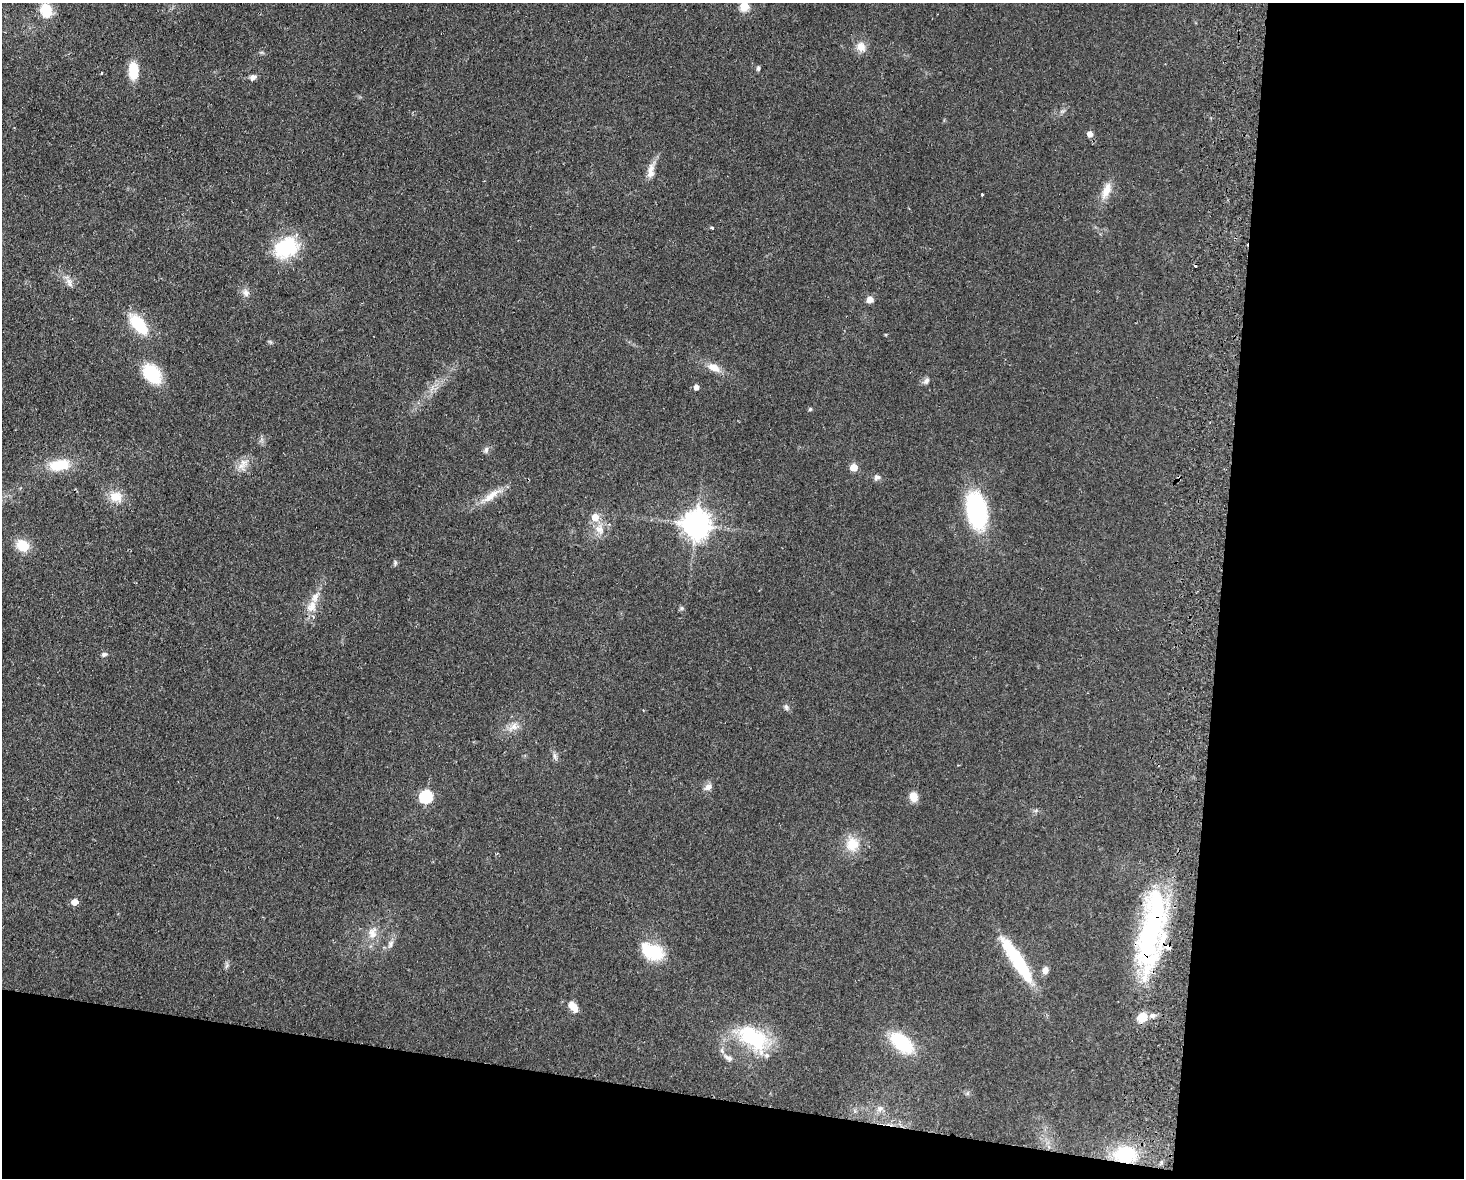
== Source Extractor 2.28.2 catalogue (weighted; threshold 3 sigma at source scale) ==
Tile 12 of 3 x 4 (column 3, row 4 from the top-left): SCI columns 3095-4556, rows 10-1185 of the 4838 x 4724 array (HDU 1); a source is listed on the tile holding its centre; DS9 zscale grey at full resolution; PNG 1466 x 1180 px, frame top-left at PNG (2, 3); no overlay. Shown black and unused: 23% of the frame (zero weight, under 2 of 3 exposures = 3% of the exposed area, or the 3 px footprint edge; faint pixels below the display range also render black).
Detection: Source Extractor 2.28.2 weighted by HDU 2 'WHT'; one run over the whole footprint, this tile lists its part. Background 0.0998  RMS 0.0086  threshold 0.0385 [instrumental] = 3 sigma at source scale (4.5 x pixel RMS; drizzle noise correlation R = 1.50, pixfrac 1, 0.05/0.05 arcsec/px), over >= 5 px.
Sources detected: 67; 2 inside a brighter object's white glare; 2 cosmic-ray / hot-pixel residue — not listed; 5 inside a brighter listed object's ellipse — not listed separately; the other 58 listed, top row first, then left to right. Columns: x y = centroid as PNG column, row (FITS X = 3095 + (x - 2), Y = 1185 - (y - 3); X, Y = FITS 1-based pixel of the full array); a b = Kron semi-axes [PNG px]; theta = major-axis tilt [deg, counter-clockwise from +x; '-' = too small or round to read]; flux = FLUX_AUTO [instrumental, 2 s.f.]
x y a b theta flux
744 6 5 5 - 44
46 10 17 14 -73 18
861 47 13 12 - 8
758 68 5 4 - 1.8
133 71 16 9 -88 23
101 73 4 2 - 0.59
253 77 7 6 - 3.6
1090 134 5 5 - 6.6
651 171 21 8 85 7.7
1106 190 24 10 68 11
982 194 3 2 - 1
712 228 4 3 - 2.4
286 248 30 22 29 47
69 283 14 5 -72 4
246 293 11 8 -73 4.2
870 299 8 7 - 4.8
138 324 26 12 -51 34
714 367 17 9 -27 8.9
152 374 20 14 -51 40
926 381 10 6 52 2.9
696 387 5 4 - 4.9
810 409 5 5 - 1.1
486 450 9 6 88 2.5
243 462 14 7 -42 5.8
59 465 22 11 9 26
854 467 5 5 - 17
877 477 8 7 - 2.8
491 496 32 9 36 13
116 497 18 14 -22 13
976 510 30 16 -80 110
595 517 7 6 - 11
696 524 9 8 - 1100
599 529 15 10 -66 9
22 545 15 13 -37 16
395 563 8 5 -83 1.6
312 606 18 12 62 11
681 608 6 5 - 1.4
104 654 7 5 19 2.1
786 707 8 6 -61 2.2
513 727 16 9 33 7.2
555 756 9 6 -72 2.6
708 787 10 7 34 4.2
426 796 6 6 - 100
913 797 11 9 -75 7.8
852 844 18 16 76 18
75 902 5 5 - 9.1
373 933 18 12 78 11
1150 934 85 30 84 150
390 944 13 7 68 4.1
655 952 19 17 -29 34
1017 960 55 12 -57 61
1045 970 9 6 77 5.1
573 1007 14 8 -52 8.1
753 1038 38 21 -33 65
902 1043 23 13 -40 52
728 1058 14 7 -30 4.5
880 1108 9 7 27 3.5
1125 1154 18 13 3 42
Overlapping masked pixels (flux is a lower limit): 2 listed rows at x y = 1150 934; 1125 1154
Isophote crosses this tile's border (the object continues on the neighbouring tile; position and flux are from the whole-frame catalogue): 1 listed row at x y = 744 6